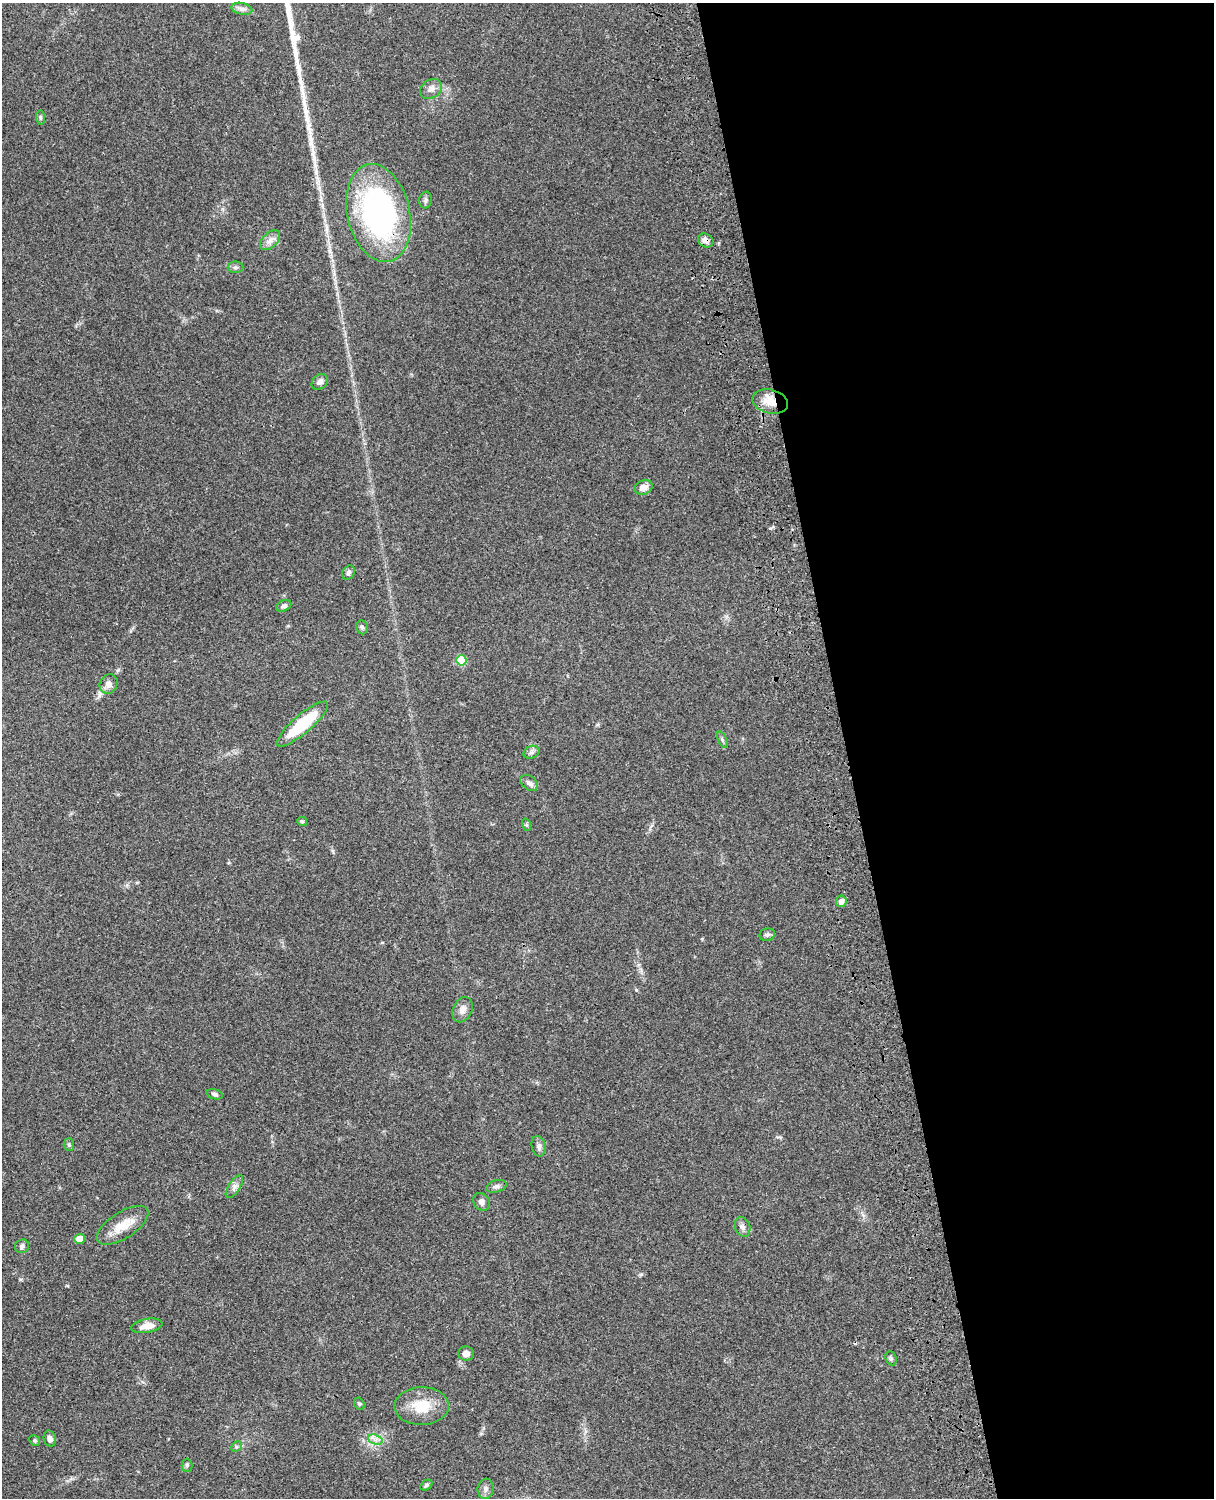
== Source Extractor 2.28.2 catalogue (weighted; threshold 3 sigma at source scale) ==
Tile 8 of 4 x 3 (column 4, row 2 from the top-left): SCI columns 3758-4969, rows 1772-3267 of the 5087 x 4926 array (HDU 1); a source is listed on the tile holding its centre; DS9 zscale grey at full resolution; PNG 1216 x 1500 px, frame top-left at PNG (2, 3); each listed source drawn as its Kron ellipse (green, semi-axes under 4 px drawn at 4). Shown black and unused: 30% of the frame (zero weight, under 3 of 4 exposures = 6% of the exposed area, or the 3 px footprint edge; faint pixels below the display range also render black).
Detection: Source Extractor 2.28.2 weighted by HDU 2 'WHT'; one run over the whole footprint, this tile lists its part. Background 0.104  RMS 0.0065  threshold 0.0292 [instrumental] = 3 sigma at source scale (4.5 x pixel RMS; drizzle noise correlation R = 1.50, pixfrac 1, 0.05/0.05 arcsec/px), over >= 5 px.
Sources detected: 48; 1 cosmic-ray / hot-pixel residue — neither listed nor drawn; the other 47 listed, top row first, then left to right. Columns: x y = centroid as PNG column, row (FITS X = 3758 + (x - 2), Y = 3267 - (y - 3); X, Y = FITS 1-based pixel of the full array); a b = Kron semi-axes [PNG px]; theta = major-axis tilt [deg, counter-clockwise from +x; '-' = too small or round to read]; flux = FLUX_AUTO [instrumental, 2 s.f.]
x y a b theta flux
242 9 10 6 -13 2.4
431 89 11 9 34 3.7
40 117 7 4 -84 1.1
426 200 8 6 79 1.7
378 213 50 31 -77 150
270 240 12 7 44 3.7
706 240 8 6 -31 3.7
235 267 8 5 0 1.5
320 382 9 7 45 2.8
770 402 18 12 -13 9.9
643 487 9 7 23 4.6
348 573 7 5 58 1.7
284 606 8 5 25 2
362 627 7 6 - 1.4
461 660 5 5 - 23
109 684 10 8 59 3.8
302 724 32 9 41 33
722 740 9 3 -69 1.1
531 752 8 6 21 1.8
529 783 10 6 -38 2.5
302 821 5 4 - 1.2
527 825 6 4 -71 0.94
841 901 6 5 - 3.2
767 935 8 6 10 1.5
462 1009 13 9 65 4.3
215 1094 8 5 -17 1.5
69 1144 6 5 - 1
539 1146 10 7 -79 2.5
496 1186 10 6 16 2.1
234 1187 13 5 56 2.9
482 1202 9 7 -53 2.4
123 1225 29 13 33 13
743 1227 10 7 -70 2.4
80 1239 5 5 - 7
22 1246 7 6 - 1.8
147 1326 16 7 10 6.6
466 1353 8 7 - 3.6
891 1358 7 5 -70 1.2
359 1404 6 5 - 1.1
422 1406 27 19 1 18
50 1439 8 6 -76 2.6
375 1439 7 4 -19 2.3
35 1441 6 5 - 1
236 1447 6 4 46 1.1
187 1465 6 5 - 1.2
426 1485 6 4 35 1.1
485 1489 10 8 81 2.5
Overlapping masked pixels (flux is a lower limit): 4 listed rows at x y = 378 213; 706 240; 770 402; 109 684
Unlisted compact peaks at least as high as the median listed source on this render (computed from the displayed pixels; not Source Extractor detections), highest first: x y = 636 990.